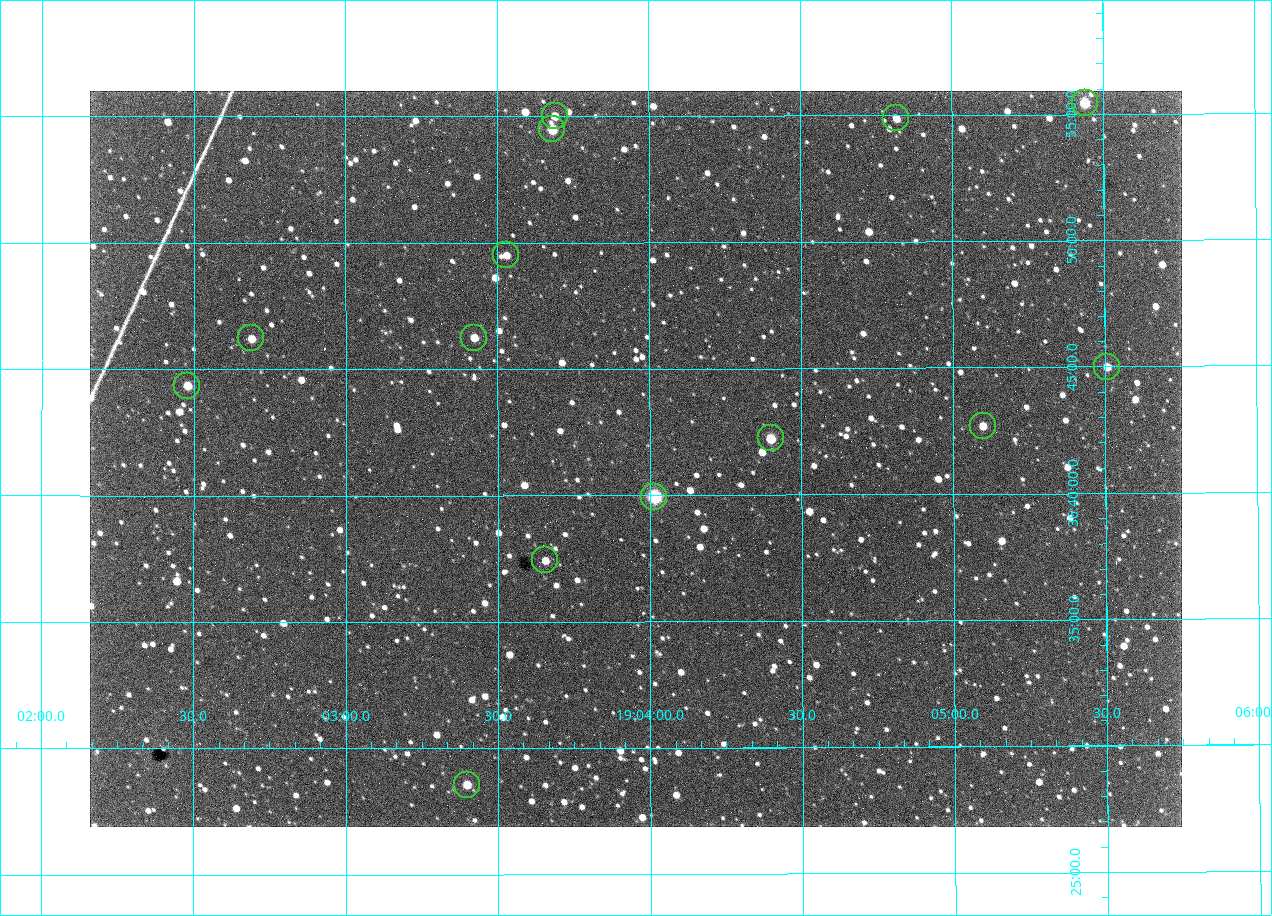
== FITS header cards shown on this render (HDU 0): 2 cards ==
NAXIS1  =                 1092 /fastest changing axis
NAXIS2  =                  736 /next to fastest changing axis

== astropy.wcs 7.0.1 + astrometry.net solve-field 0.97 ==
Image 1092 x 736 px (HDU 0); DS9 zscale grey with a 90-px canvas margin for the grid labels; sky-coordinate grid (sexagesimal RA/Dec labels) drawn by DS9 from the SOLVED WCS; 14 Tycho-2 reference stars matched to detected sources circled (green)
Header WCS: none
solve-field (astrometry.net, Tycho-2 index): SOLVED blind (the file carries no WCS)
Solved WCS: RA---TAN-SIP/DEC--TAN-SIP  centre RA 19:03:57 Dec +36:41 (285.99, +36.69 deg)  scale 2.37 arcsec/px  FOV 43.2' x 29.1'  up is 0 deg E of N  parity flipped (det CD > 0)
(file carries no celestial WCS; the grid is the blind solution)
Tycho-2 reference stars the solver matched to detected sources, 14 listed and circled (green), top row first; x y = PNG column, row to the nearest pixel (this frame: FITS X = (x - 90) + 1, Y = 736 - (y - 91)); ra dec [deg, ICRS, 3 dp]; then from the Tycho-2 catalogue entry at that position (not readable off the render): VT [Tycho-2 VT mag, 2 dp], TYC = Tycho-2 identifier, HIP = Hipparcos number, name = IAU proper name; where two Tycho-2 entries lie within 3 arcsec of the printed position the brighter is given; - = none
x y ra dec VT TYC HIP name
1085 103 286.360 +36.924 9.83 2652-14-1 - -
555 116 285.922 +36.917 10.48 2652-1249-1 - -
896 118 286.204 +36.915 10.94 2652-350-1 - -
552 129 285.920 +36.908 9.57 2652-218-1 - -
506 255 285.882 +36.825 10.95 2652-329-1 - -
251 338 285.672 +36.770 11.14 2651-2527-1 - -
474 338 285.856 +36.771 11.11 2652-1253-1 - -
1107 367 286.377 +36.750 10.72 2652-110-1 - -
187 386 285.620 +36.739 11.03 2651-1906-1 - -
983 426 286.274 +36.711 10.88 2652-1070-1 - -
771 438 286.100 +36.704 10.14 2652-1649-1 - -
654 497 286.004 +36.666 8.52 2652-1368-1 - -
545 560 285.914 +36.624 11.11 2652-845-1 - -
467 785 285.849 +36.476 10.21 2652-1424-1 - -